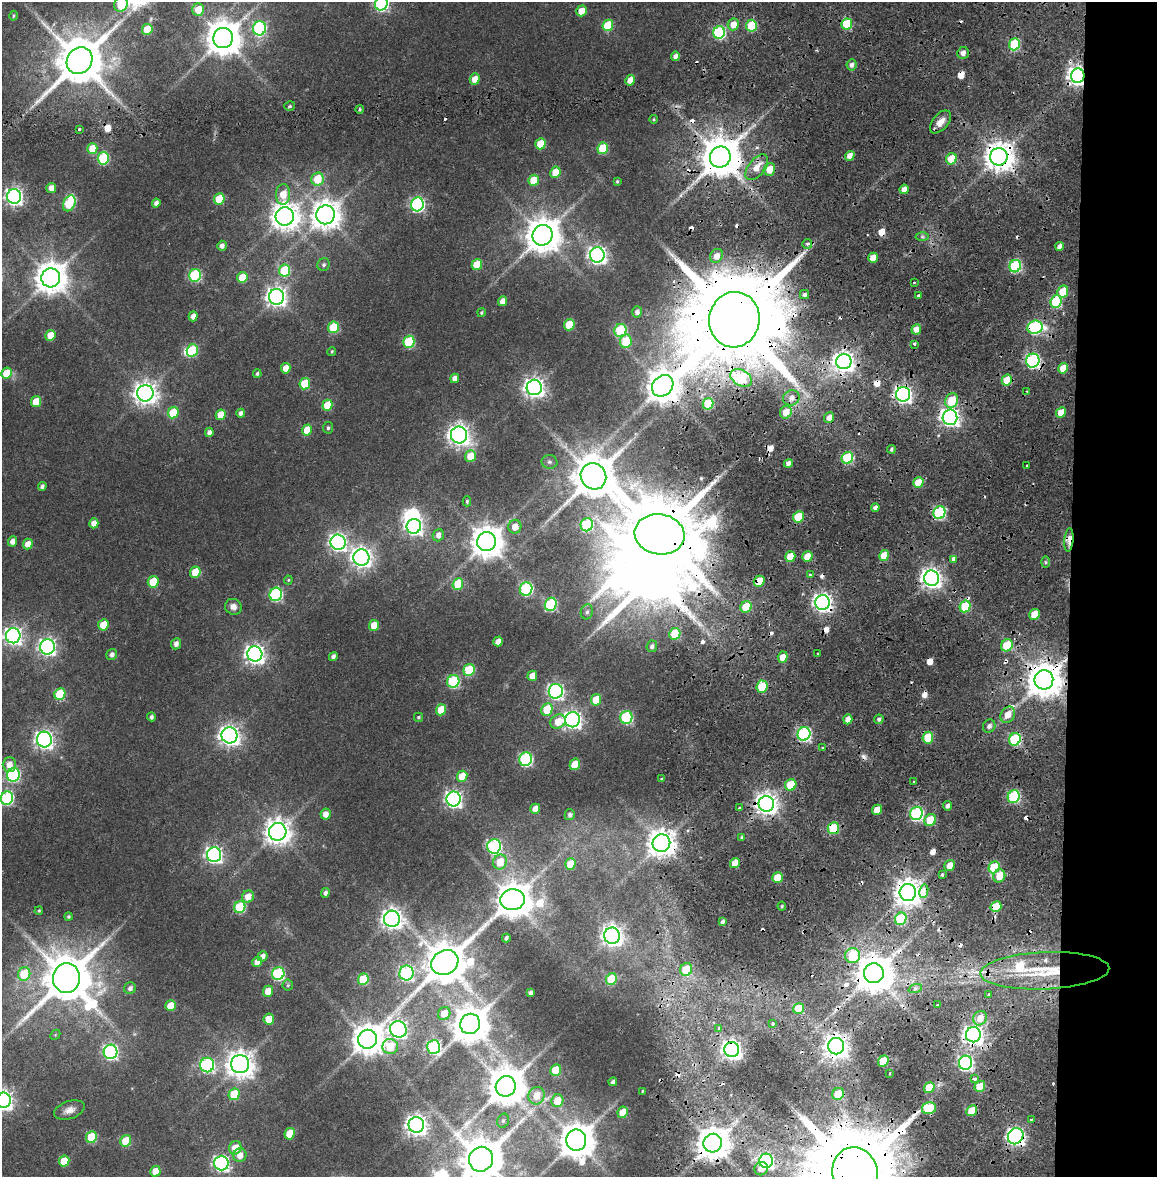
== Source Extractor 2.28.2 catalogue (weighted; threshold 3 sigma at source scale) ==
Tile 12 of 4 x 4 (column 4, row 3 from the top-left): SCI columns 3477-4631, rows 1250-2424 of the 4634 x 4850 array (HDU 1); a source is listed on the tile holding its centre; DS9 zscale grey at full resolution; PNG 1159 x 1179 px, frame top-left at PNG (2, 2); each listed source drawn as its Kron ellipse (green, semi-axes under 4 px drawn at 4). Shown black and unused: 8% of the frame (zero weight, under 2 of 4 exposures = <1% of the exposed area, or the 3 px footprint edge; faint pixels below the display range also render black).
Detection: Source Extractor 2.28.2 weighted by HDU 2 'WHT'; one run over the whole footprint, this tile lists its part. Background 0.0247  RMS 0.0043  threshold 0.0193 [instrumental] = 3 sigma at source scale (4.5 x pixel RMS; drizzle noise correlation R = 1.50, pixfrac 1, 0.0396/0.0396 arcsec/px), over >= 5 px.
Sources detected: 376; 5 inside a brighter object's white glare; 40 cosmic-ray / hot-pixel residue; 2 long thin detections or spike segments (spike, bleed or trail) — neither listed nor drawn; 1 inside a brighter listed object's ellipse — not listed separately; the other 328 listed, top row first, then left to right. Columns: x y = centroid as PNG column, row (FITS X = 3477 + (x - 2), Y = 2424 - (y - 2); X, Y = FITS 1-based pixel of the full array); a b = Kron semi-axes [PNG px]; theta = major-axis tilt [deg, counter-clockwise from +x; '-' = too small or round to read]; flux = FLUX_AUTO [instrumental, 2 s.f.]
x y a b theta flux
381 3 7 6 - 83
121 4 7 6 - 18
198 9 6 6 - 7.2
581 11 5 5 - 5.1
13 16 5 3 - 0.45
733 24 6 5 - 5.2
847 24 5 5 - 17
608 25 6 5 - 17
751 26 6 5 - 20
259 28 7 6 - 52
147 29 5 5 - 13
719 32 6 6 - 47
223 38 10 10 - 1000
1014 44 6 5 - 27
963 53 6 5 - 2.4
675 56 5 4 - 2
79 61 14 12 54 2300
851 65 5 5 - 1.6
1078 76 7 6 - 250
475 79 5 5 - 4.4
630 80 5 4 - 4.4
290 106 5 4 - 0.72
360 109 4 3 - 0.59
654 119 4 3 - 0.41
940 122 13 7 50 3.8
79 129 3 3 - 1.6
540 144 5 5 - 13
92 148 5 5 - 10
603 148 6 5 - 19
850 156 5 4 - 3.4
720 157 11 10 - 1500
999 157 9 9 - 640
103 158 6 5 - 33
951 159 6 5 - 11
757 167 15 8 51 5.6
769 169 6 5 - 5.8
555 172 6 5 - 9.3
317 179 6 6 - 12
534 180 5 5 - 10
617 181 4 3 - 0.45
51 188 5 5 - 3.2
904 189 5 4 - 3.6
283 194 10 7 87 6.7
14 196 7 7 - 170
219 199 5 5 - 13
69 203 8 6 65 23
156 203 4 4 - 1.8
417 204 7 6 - 79
326 215 9 9 - 600
285 216 9 9 - 520
542 235 10 10 - 990
922 237 6 4 0 0.86
807 244 5 5 - 1.3
222 246 5 4 - 1.6
1060 246 4 4 - 2.5
597 255 7 7 - 180
716 256 7 6 - 3.9
873 258 5 4 - 5.6
477 264 5 5 - 9.8
324 265 6 6 - 1
1015 266 6 5 - 45
285 271 6 5 - 23
195 275 6 6 - 45
242 277 6 5 - 13
51 278 9 9 - 770
914 282 4 2 - 0.39
1063 291 6 5 - 11
805 295 4 4 - 1.2
919 295 3 3 - 1.5
277 297 8 7 - 250
503 301 5 4 - 3.2
1056 301 6 5 - 30
637 312 5 5 - 1.7
481 313 4 4 - 0.55
193 316 5 4 - 2.5
734 320 28 25 79 11000
569 325 6 5 - 13
334 327 6 5 - 22
1035 327 8 6 15 54
916 329 5 4 - 3.3
620 330 6 6 - 37
50 335 5 5 - 5.8
626 341 7 5 80 14
409 342 6 5 - 27
914 344 3 3 - 0.81
192 350 6 5 - 22
332 351 4 3 - 0.51
844 361 8 7 - 300
1033 361 7 6 - 83
286 368 5 5 - 4.5
1063 368 5 4 - 5.8
6 373 5 5 - 11
257 374 4 4 - 0.76
455 378 5 4 - 2.5
741 378 11 8 -30 29
1007 380 5 5 - 11
305 384 6 5 - 17
663 386 12 9 47 910
534 387 8 7 - 250
1027 392 3 2 - 0.39
145 393 8 8 - 360
903 394 7 7 - 150
791 398 8 7 - 3
952 400 8 6 71 12
36 402 5 5 - 11
708 404 6 5 - 17
327 405 5 5 - 12
786 412 6 6 - 5.7
173 413 6 5 - 14
241 413 4 4 - 1.6
1061 413 5 5 - 7
221 415 5 5 - 6.6
950 417 7 7 - 210
829 418 5 5 - 3
328 428 6 5 - 0.84
307 430 5 5 - 9.5
209 432 4 4 - 1.9
459 435 8 8 - 250
891 449 4 4 - 0.8
470 456 6 5 - 7.9
847 458 6 5 - 34
549 462 8 7 - 1.1
788 463 4 4 - 1.9
1027 465 3 2 - 0.41
593 476 13 12 - 1800
918 483 5 5 - 11
42 486 4 4 - 1.3
467 501 5 4 - 0.54
875 508 4 4 - 1.7
939 512 6 6 - 50
798 517 6 5 - 15
94 523 5 4 - 3.6
587 525 6 6 - 31
414 526 7 7 - 150
515 527 7 6 - 4.1
660 534 25 20 -9 5300
438 535 6 5 - 2.7
1069 540 12 4 84 6.9
12 541 5 4 - 2.7
338 542 7 7 - 160
487 542 9 9 - 800
28 544 5 5 - 4
884 555 5 5 - 7.9
807 556 5 5 - 7.2
361 557 8 8 - 250
790 557 5 5 - 8.9
953 559 4 4 - 3.7
1046 562 6 4 -89 0.68
195 572 5 5 - 11
810 575 4 3 - 0.5
931 578 7 7 - 260
288 580 4 4 - 0.43
759 581 6 5 - 10
153 582 6 5 - 14
458 584 6 5 - 16
526 589 7 6 - 49
276 594 7 6 - 51
823 602 7 7 - 200
551 604 6 6 - 37
965 606 6 5 - 21
233 607 8 7 - 2.4
746 607 6 5 - 11
587 612 7 6 - 1.2
1034 614 6 5 - 9
103 625 5 5 - 11
374 625 5 5 - 7
675 634 6 5 - 13
13 636 7 7 - 180
498 641 5 4 - 2.7
176 644 5 4 - 2
1007 645 6 5 - 13
652 646 6 5 - 1.3
47 647 7 7 - 150
112 654 6 5 - 1.6
255 654 7 7 - 240
818 654 3 3 - 2.2
333 656 4 4 - 1.3
783 657 5 5 - 5.4
469 670 6 5 - 23
532 676 5 5 - 5.1
1044 680 10 9 - 1000
453 681 6 6 - 42
762 687 6 5 - 16
556 691 7 7 - 110
60 694 6 5 - 21
596 700 6 5 - 8.8
547 709 6 5 - 12
441 710 6 5 - 10
1008 715 8 7 - 5
151 717 4 3 - 1
418 717 4 4 - 0.61
626 717 6 6 - 43
848 719 5 4 - 3.4
879 719 5 4 - 1.1
573 720 7 7 - 170
558 721 8 6 33 7.4
989 726 7 6 - 1.8
804 734 7 6 - 76
229 735 8 8 - 260
928 738 6 5 - 15
44 739 8 7 - 200
1015 739 6 5 - 39
823 748 3 3 - 0.74
526 759 7 6 - 62
575 764 6 5 - 10
9 765 7 6 - 4.1
13 775 7 6 - 58
462 776 6 5 - 9.9
661 779 4 3 - 0.51
914 781 3 2 - 0.41
791 785 6 5 - 11
1014 797 6 5 - 42
7 798 7 6 - 52
454 799 7 7 - 150
766 804 8 7 - 330
948 806 4 4 - 1.5
739 808 3 3 - 0.92
535 809 5 4 - 3.4
877 810 5 4 - 5.4
916 813 7 6 - 69
326 814 5 5 - 3
570 815 5 5 - 1.2
930 820 6 5 - 12
833 828 6 5 - 26
278 832 9 8 - 450
742 837 4 3 - 0.71
661 843 9 8 - 570
494 846 7 7 - 68
214 855 7 7 - 140
500 862 7 6 - 7.8
735 863 5 4 - 5
570 864 6 5 - 6.6
950 865 6 5 - 4.4
994 867 6 5 - 23
942 875 3 3 - 1.8
999 876 6 6 - 7.6
777 877 5 5 - 8.5
924 891 7 4 78 12
908 892 8 8 - 540
325 893 5 4 - 1.3
248 897 6 5 - 5.1
512 900 12 10 6 1000
782 906 4 4 - 0.55
240 907 6 5 - 26
996 907 6 5 - 13
39 911 4 3 - 0.49
69 917 4 4 - 0.62
392 919 8 8 - 260
901 919 6 5 - 31
722 921 4 3 - 0.9
612 936 8 8 - 280
506 938 4 3 - 1
262 956 5 5 - 1.8
852 956 7 7 - 20
257 962 5 5 - 4.2
445 962 14 12 29 1600
686 969 6 6 - 11
1045 971 64 18 2 36
406 973 7 7 - 63
874 973 10 10 - 1200
24 974 7 6 - 15
278 974 6 6 - 50
66 978 15 13 84 2200
363 979 6 5 - 18
611 979 6 5 - 16
288 985 5 5 - 0.64
130 988 6 5 - 1.6
915 989 7 4 19 0.94
268 991 5 5 - 6
530 993 4 4 - 1.3
989 994 3 3 - 1.4
938 1005 3 3 - 0.92
171 1006 5 5 - 7.4
799 1009 6 5 - 10
444 1013 7 6 - 5.4
980 1018 7 6 - 5.2
269 1019 5 5 - 7.8
772 1023 3 3 - 1.6
470 1024 10 9 - 1100
398 1029 8 8 - 170
719 1029 4 4 - 2.4
55 1035 6 4 45 0.5
973 1035 7 7 - 250
367 1039 9 9 - 690
390 1046 8 7 - 15
836 1046 8 8 - 370
434 1047 7 6 - 63
732 1050 7 7 - 260
111 1052 7 7 - 94
883 1061 6 5 - 12
965 1063 7 6 - 95
240 1064 9 9 - 510
207 1065 7 7 - 64
556 1070 6 5 - 14
890 1073 3 2 - 0.71
974 1079 4 3 - 5.8
613 1082 4 4 - 1.3
506 1086 10 10 - 1300
980 1086 5 5 - 10
929 1088 6 5 - 10
642 1091 3 2 - 0.34
234 1094 6 5 - 17
838 1094 6 5 - 11
537 1096 9 8 - 5.4
3 1100 7 7 - 210
557 1101 6 6 - 7.9
929 1108 7 6 - 17
69 1110 16 9 19 3
972 1111 6 5 - 9.2
623 1112 6 5 - 7.8
1031 1120 3 2 - 0.45
503 1121 7 5 73 0.91
416 1125 8 8 - 290
290 1134 6 5 - 11
1016 1136 8 7 - 150
91 1137 6 5 - 21
576 1140 10 10 - 1100
126 1141 6 5 - 14
713 1143 9 9 - 930
235 1148 7 6 - 6
240 1155 7 6 - 3.2
481 1159 13 12 - 1900
64 1161 5 5 - 10
766 1161 7 7 - 83
221 1163 7 7 - 110
761 1169 7 6 - 3.6
155 1171 5 5 - 5.7
855 1172 25 22 -75 8700
Overlapping masked pixels (flux is a lower limit): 34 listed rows (the first 20) at x y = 79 61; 1078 76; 940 122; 720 157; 999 157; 734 320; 1035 327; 844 361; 1033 361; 741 378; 663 386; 903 394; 950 417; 660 534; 1069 540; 759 581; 823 602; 1044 680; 1015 739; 791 785
Isophote crosses this tile's border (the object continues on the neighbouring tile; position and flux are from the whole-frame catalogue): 7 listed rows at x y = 381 3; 121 4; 13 636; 7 798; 3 1100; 481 1159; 855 1172